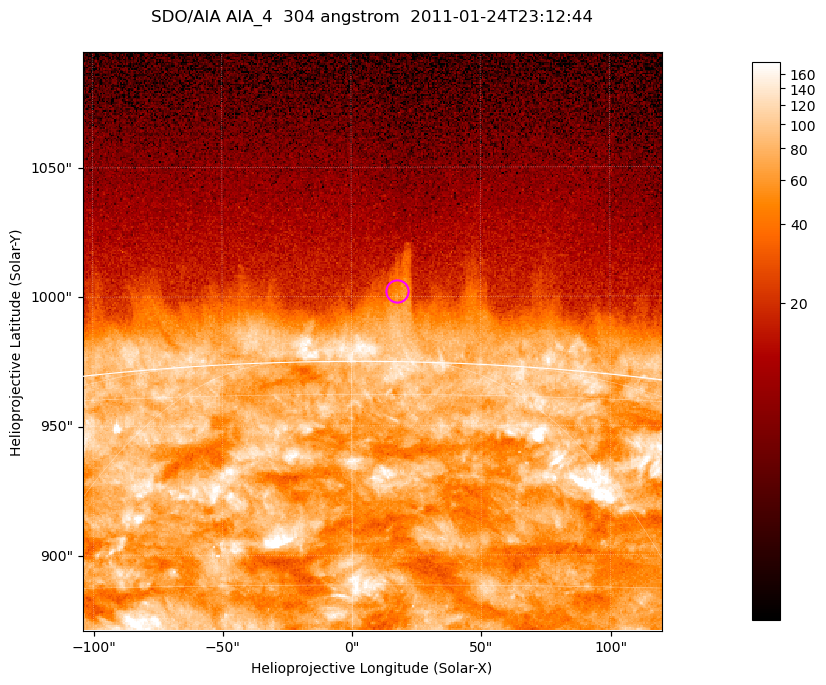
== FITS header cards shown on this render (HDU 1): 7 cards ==
TELESCOP= 'SDO/AIA '           / For AIA: SDO/AIA
INSTRUME= 'AIA_4   '           / For AIA: AIA_ATA1, AIA_ATA2, AIA_ATA3 or AIA_AT
WAVELNTH=                  304 / [angstrom] Wavelength
WAVEUNIT= 'angstrom'           / Wavelength unit: angstrom
DATE-OBS= '2011-01-24T23:12:44.124' / [ISO] Date when observation started; ISO 8
CTYPE1  = 'HPLN-TAN'           / CTYPE1; Typically HPLN
CTYPE2  = 'HPLT-TAN'           / CTYPE2; Typically HPLT

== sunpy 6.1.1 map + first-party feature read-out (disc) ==
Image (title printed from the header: SDO/AIA AIA_4  304 angstrom  2011-01-24T23:12:44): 373 x 373 px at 0.6 arcsec/px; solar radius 975 arcsec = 1625 px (partial field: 0.8% of the solar disc is inside the frame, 46% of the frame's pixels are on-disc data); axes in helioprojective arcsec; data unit not stated in the header (colour bar unlabelled)
Orientation: roll -0.132 deg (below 1 deg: not rotated)
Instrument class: DISC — disc imager (sunpy class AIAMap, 304 A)
Bright regions (active regions / flare kernels): reference = the on-disc median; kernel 3 px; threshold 5 sigma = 131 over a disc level ~71.4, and >= 1.15x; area >= 139 px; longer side >= 4 px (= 2.4 arcsec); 0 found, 0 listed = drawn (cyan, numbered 1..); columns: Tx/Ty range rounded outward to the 2 arcsec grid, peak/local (2 s.f.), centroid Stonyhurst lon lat
Off-limb structures (1.02-1.3 R_sun): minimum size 69 px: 4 found; the strongest spans PA ~0 deg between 1.02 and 1.05 R_sun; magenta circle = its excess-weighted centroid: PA ~0 deg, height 1.03 R_sun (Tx ~18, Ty ~1002 arcsec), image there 1.9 x the reference